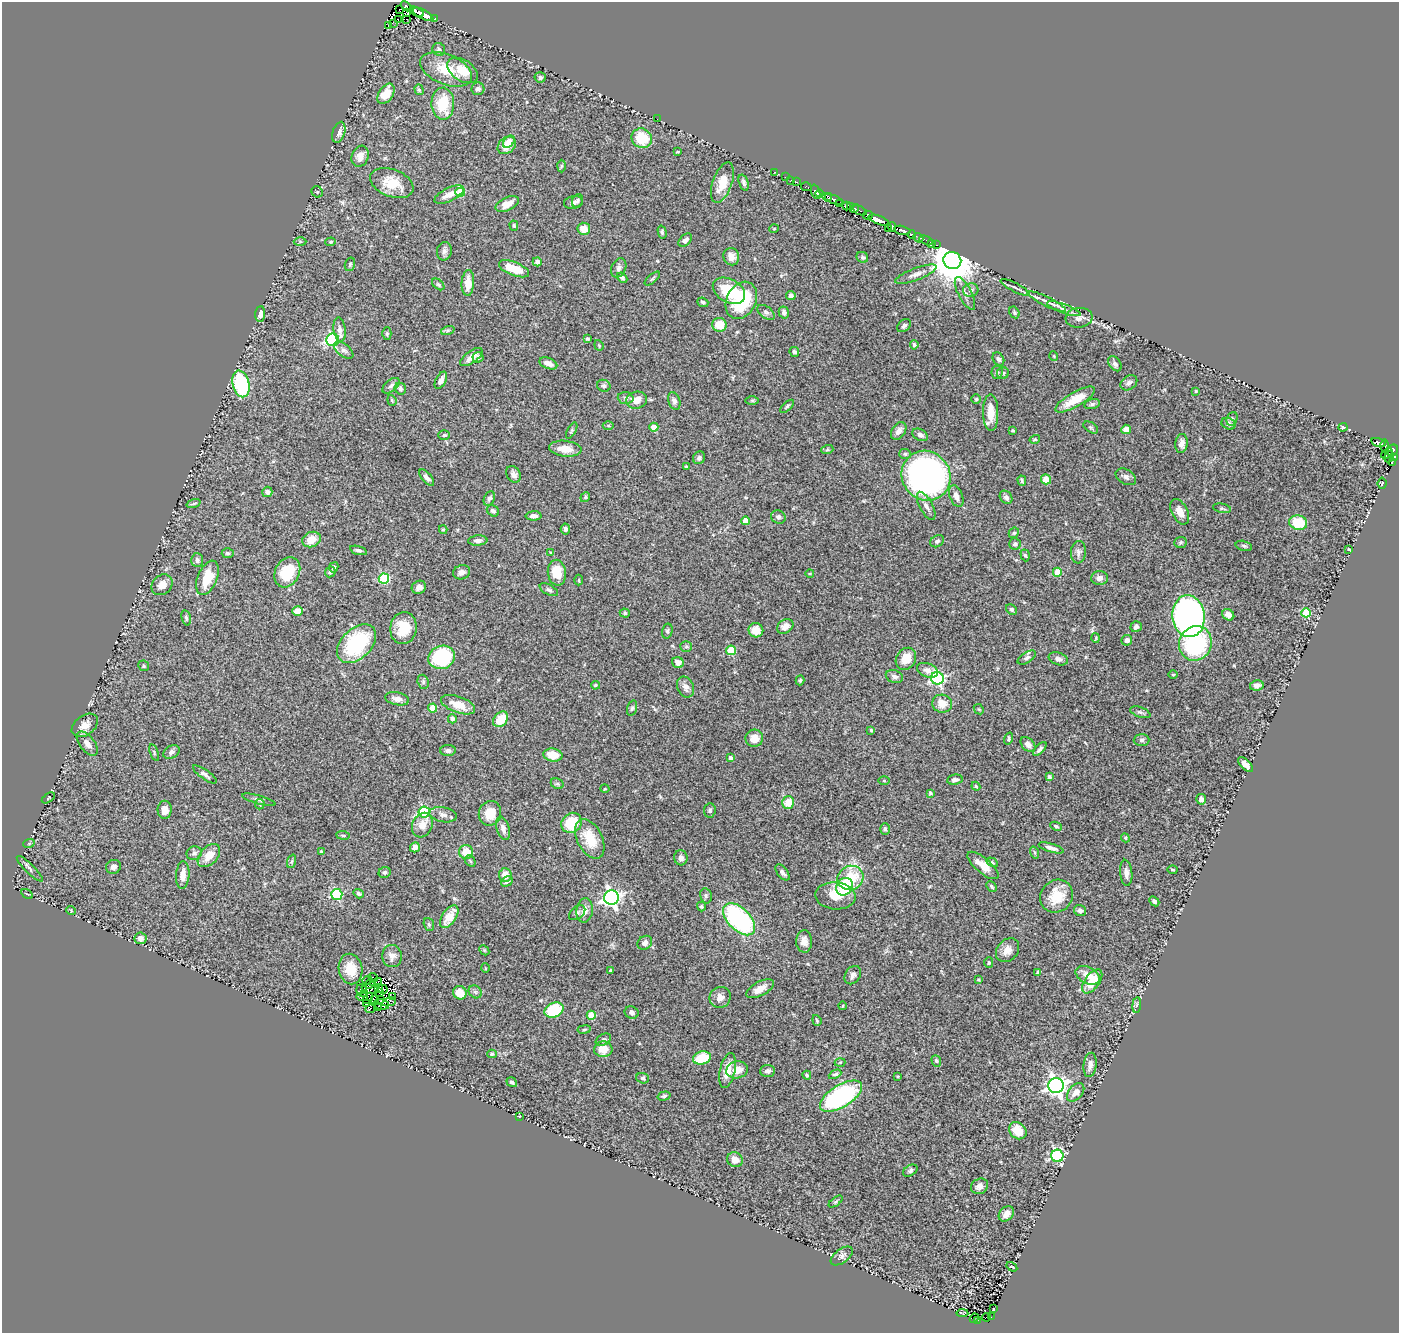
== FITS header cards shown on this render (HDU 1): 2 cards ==
NAXIS1  =                 1397
NAXIS2  =                 1331

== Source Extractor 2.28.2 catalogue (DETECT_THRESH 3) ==
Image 1397 x 1331 px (HDU 1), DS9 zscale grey, 1 PNG px = 1 image px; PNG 1401 x 1335 px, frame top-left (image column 1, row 1331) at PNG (2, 2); each listed source drawn as its Kron ellipse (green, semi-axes under 4 px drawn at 4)
Background 0.771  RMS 0.04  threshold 0.121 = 3 sigma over >= 5 px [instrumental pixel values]
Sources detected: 420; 10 with non-positive FLUX_AUTO (blend fragments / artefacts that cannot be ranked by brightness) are neither listed nor drawn; the other 410 listed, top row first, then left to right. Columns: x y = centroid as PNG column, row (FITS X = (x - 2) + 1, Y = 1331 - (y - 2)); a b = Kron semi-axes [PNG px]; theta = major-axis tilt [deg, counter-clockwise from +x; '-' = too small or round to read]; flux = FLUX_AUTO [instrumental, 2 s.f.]
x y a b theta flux
406 6 6 3 -41 190
399 9 2 2 - 64
417 12 8 2 -29 200
407 13 4 2 - 23
423 14 11 4 -28 890
434 18 3 3 - 99
406 19 3 2 - 12
398 20 3 2 - 24
393 23 3 2 - 1.8
388 26 3 2 - 99
439 49 7 6 - 7.4
446 69 27 15 -22 80
463 70 17 10 -34 46
540 77 5 5 - 6.9
478 89 6 6 - 9.6
419 90 5 4 - 5.1
386 94 11 7 56 47
443 104 16 11 -88 97
657 119 2 2 - 3.2
339 132 11 6 72 17
642 138 10 9 - 81
509 142 7 5 47 13
507 145 10 7 39 42
677 152 3 2 - 2.6
360 156 11 8 71 21
561 166 6 4 88 3.5
775 172 3 2 - 36
786 177 3 2 - 21
791 180 3 2 - 3.5
797 182 3 2 - 14
392 183 22 13 -22 59
722 183 21 9 70 55
744 183 8 4 -72 7
806 187 5 3 - 31
317 192 6 5 - 4.1
460 192 5 4 - 87
816 192 7 4 -72 450
449 194 16 6 26 22
820 194 4 3 - 320
828 198 4 3 - 170
832 199 12 4 -20 300
577 201 7 5 64 5.3
573 202 9 6 8 9.2
507 204 12 6 25 29
840 204 4 3 - 42
847 206 4 3 - 100
851 207 2 2 - 11
854 208 5 3 - 200
860 210 7 3 -26 140
868 215 5 3 - 310
879 220 11 4 -20 800
514 226 5 4 - 3.4
892 227 5 3 - 350
584 229 6 6 - 32
774 229 5 3 - 2
888 229 3 2 - 17
902 230 8 4 -14 520
662 232 6 4 -75 4.8
912 235 4 3 - 97
918 238 5 4 - 87
685 240 8 5 43 9.7
926 240 7 4 -27 29
300 242 6 4 -1 3.4
331 242 5 4 - 4.6
931 243 3 3 - 9.9
937 245 3 2 - 19
444 251 9 7 75 9.9
731 257 9 7 -69 17
862 257 6 5 - 5.7
952 260 9 8 - 11000
537 262 4 4 - 9
350 264 7 5 74 4.3
619 268 10 7 65 10
514 269 16 6 -21 51
916 274 22 6 21 18
622 278 6 4 -43 7
652 279 9 3 40 3.6
468 283 13 6 87 36
438 284 7 4 -41 4.6
1015 287 16 3 -27 7
971 290 7 6 - 9.6
729 291 17 11 -29 78
965 293 18 6 -62 16
791 295 4 4 - 8.7
741 300 19 14 62 170
1047 301 21 4 -26 16
703 302 5 4 - 5.6
1064 309 18 4 -20 13
766 312 10 5 -37 7.6
784 312 6 5 - 7.9
1014 312 6 5 - 3.8
260 314 8 5 86 13
1079 318 13 10 6 16
719 325 7 7 - 48
904 326 8 5 40 7.2
340 330 12 6 -82 15
448 330 7 4 19 4.5
387 333 6 4 -90 4.2
588 339 4 4 - 4.5
333 340 6 6 - 380
599 345 6 4 -69 3.2
914 345 4 4 - 4.4
344 350 11 6 -39 9.8
794 352 5 4 - 7.1
1054 356 5 3 - 2.2
471 357 13 6 36 20
478 357 5 5 - 6.6
998 359 7 5 -56 8.6
548 363 9 5 -21 17
1115 364 8 5 -53 7.6
997 372 6 5 - 5.7
1003 373 6 6 - 4.6
441 380 9 5 62 13
1129 383 9 6 35 9.3
241 384 13 8 -77 210
391 386 10 6 38 9.7
604 386 7 5 -24 6.7
400 389 6 5 - 5.8
1196 391 4 3 - 2.8
626 398 8 6 -4 6.6
976 399 4 4 - 3.4
392 400 5 4 - 3.1
636 400 10 8 11 29
752 400 6 4 0 3.1
1075 400 22 7 30 56
674 401 9 6 -71 9.6
1092 404 8 5 14 5.9
787 406 8 4 43 4.5
991 412 18 7 -89 46
1232 419 7 5 68 5.2
1228 424 7 5 -26 10
608 426 5 3 - 3
654 427 4 4 - 42
1091 427 8 5 -33 4.6
1343 427 4 4 - 3.3
1126 429 5 4 - 21
572 431 9 4 61 4.9
899 431 10 6 56 16
1013 431 4 3 - 3.4
444 435 6 5 - 4.3
920 435 8 5 -27 9.4
1035 439 5 3 - 2.9
1378 442 7 3 -16 110
1182 443 9 6 84 14
1385 446 6 3 -90 190
565 449 16 8 -6 30
827 450 6 4 18 3.5
1392 450 6 5 - 400
1387 453 6 4 40 180
905 454 6 5 - 5.1
1389 457 6 4 65 21
1395 457 4 2 - 27
699 458 6 6 - 6.4
1392 462 3 2 - 9.2
686 466 3 3 - 2.3
513 474 9 6 -63 14
926 476 25 24 - 1100
427 477 10 5 -49 12
1126 477 11 7 -31 10
1046 479 5 5 - 34
1022 481 5 3 - 4.2
1382 483 5 4 - 2.7
267 492 5 5 - 9.7
956 496 11 6 -69 16
585 497 5 4 - 3.4
1006 497 7 5 -49 9.6
489 499 7 5 64 6.7
193 504 7 3 19 3.6
926 506 15 6 -62 15
1222 508 9 4 -11 4.9
493 511 6 5 - 6.9
1180 512 14 8 -63 24
534 516 8 4 1 11
778 517 7 6 - 7.5
746 521 4 4 - 42
1298 523 9 7 -10 85
565 529 5 4 - 8.5
443 530 4 4 - 2.7
1014 533 5 4 - 4.4
311 540 9 7 21 34
478 541 9 5 4 9.9
937 541 7 5 31 6.8
1180 542 6 5 - 4.6
1015 544 6 5 - 7.1
1244 546 8 5 -14 5.3
1349 549 4 2 - 3.7
359 550 9 4 -16 6.6
551 552 4 3 - 3.1
1078 552 11 7 84 10
228 553 6 5 - 5.1
1025 555 6 4 -71 4.2
197 560 7 6 - 7.5
334 567 5 4 - 5.8
287 572 16 12 62 91
330 572 5 5 - 7.4
462 572 8 7 - 11
1057 572 4 4 - 60
557 573 13 9 -82 54
810 573 4 3 - 2
207 578 18 9 67 65
384 578 5 5 - 190
1100 578 8 7 - 12
579 580 5 3 - 2.5
162 585 11 9 43 23
419 587 7 6 - 14
549 590 10 5 -28 6.8
1011 609 6 4 -45 5.3
298 611 5 4 - 29
625 613 5 4 - 3.9
1306 613 5 4 - 110
1228 615 6 5 - 17
1189 616 21 16 -82 1100
186 618 8 4 -78 5.1
785 626 9 6 34 19
1136 627 6 5 - 9.2
403 628 16 13 82 65
756 630 7 7 - 35
667 631 7 5 76 4.9
1096 638 5 3 - 2.7
1127 640 5 5 - 10
1195 643 18 16 62 290
357 644 23 15 44 220
686 646 6 5 - 4.5
731 650 5 4 - 120
442 657 13 11 18 230
1027 658 10 5 32 8.5
906 659 12 9 55 41
1058 659 10 6 -17 9.4
678 663 6 5 - 20
144 666 5 5 - 4.3
927 670 11 7 -22 17
1173 675 4 3 - 2.5
894 677 9 6 -18 9.4
937 678 6 6 - 520
800 680 5 3 - 4
423 682 7 5 -71 5.1
595 685 4 3 - 3.3
1257 685 7 5 12 13
686 687 11 8 -66 16
397 699 12 6 -12 15
942 704 10 9 - 34
458 705 18 8 -20 45
433 708 4 4 - 49
632 708 8 5 74 5.3
979 709 5 4 - 3.3
1140 712 10 5 -18 7.5
452 719 4 4 - 8.4
501 719 9 6 50 56
85 725 14 10 37 23
871 730 4 4 - 3
754 738 9 8 - 32
1009 738 6 4 72 4.4
1141 740 8 6 1 7.2
87 744 14 7 -52 22
1028 744 9 6 -47 15
1040 749 8 4 48 7.4
448 750 8 5 0 8.4
154 752 8 4 -70 3.8
171 752 9 6 28 8.2
553 755 9 6 -9 46
730 758 4 3 - 12
1246 765 9 4 -44 14
205 774 14 4 -35 8.9
1049 777 4 3 - 5.9
955 780 8 5 9 9.3
884 781 6 4 -1 3
557 784 7 5 -28 4.9
976 786 4 4 - 3.2
605 789 4 3 - 2.1
930 793 4 3 - 4.3
48 798 7 3 35 2.3
1201 799 5 5 - 9
259 800 17 4 -15 8.2
788 803 6 6 - 40
260 804 5 5 - 4.1
165 810 9 7 88 22
710 810 7 6 - 6
424 812 6 5 - 290
490 813 12 11 - 47
443 815 14 7 -11 14
572 823 11 9 43 98
422 825 13 10 64 27
1056 826 6 4 -27 4.5
503 828 12 6 -74 14
885 829 6 5 - 5
343 835 6 3 -8 3.1
1125 838 4 4 - 3
590 839 21 12 -63 71
29 843 6 3 19 2.6
415 847 5 4 - 17
1051 848 13 4 -16 12
321 852 4 4 - 5.1
466 852 7 7 - 47
194 853 7 7 - 9
1035 853 6 3 -71 3.2
209 856 13 8 47 37
681 858 7 6 - 9.4
292 861 7 4 71 4.2
470 861 6 4 -48 5.2
992 862 6 4 -30 3.7
983 865 19 7 -40 33
114 867 8 6 24 9.9
30 869 17 4 -45 7.9
1173 870 5 3 - 2.9
385 872 6 5 - 6.4
782 872 9 5 -52 8.6
1126 873 13 6 -85 13
183 875 14 6 86 23
505 875 7 6 - 27
850 878 13 12 - 87
507 881 6 4 29 6.9
844 887 9 8 - 140
992 887 6 4 -47 4.1
27 894 6 2 -31 2.4
337 894 5 5 - 230
359 894 5 4 - 6.2
706 896 7 5 -78 5.5
835 896 20 13 -4 45
1057 896 17 15 46 65
611 898 7 7 - 980
1154 901 6 4 -44 6.2
701 907 5 4 - 4
71 910 5 3 - 2.2
585 910 12 8 82 21
1080 911 6 5 - 8.5
577 913 9 6 39 7.4
449 917 13 7 57 47
739 919 20 11 -45 390
429 924 7 5 -70 4.2
140 938 6 6 - 9.7
804 941 11 8 -87 18
645 943 8 6 39 11
484 950 6 4 -46 3.2
1007 950 13 10 48 24
392 956 11 9 -86 16
989 962 5 4 - 3.6
485 968 5 3 - 2.2
350 969 15 11 -78 51
611 970 3 3 - 7.3
1038 973 4 3 - 4.6
853 975 10 7 56 9.7
1088 975 13 8 -28 30
373 978 5 2 - 1.6
367 980 5 2 - 9.8
978 980 3 3 - 3.4
378 981 3 2 - 0.7
1092 981 14 7 54 51
370 984 5 2 - 1.6
370 989 8 3 -9 7.4
378 989 3 2 - 3.9
383 989 5 2 - 3.3
760 989 15 7 28 25
362 991 6 5 - 14
379 992 3 2 - 1.5
475 992 7 6 - 6.9
460 993 7 6 - 43
365 994 3 2 - 2.5
362 997 5 2 - 3.7
393 997 2 2 - 3.1
720 997 11 10 - 18
368 998 6 4 56 3.2
374 999 2 2 - 1.8
381 1000 2 2 - 6.2
389 1002 7 2 13 3.7
367 1004 3 2 - 7
381 1004 8 5 -13 4.4
1137 1005 8 4 82 5.4
842 1006 4 2 - 2.1
378 1008 3 2 - 6.6
370 1009 5 2 - 4.5
554 1010 10 7 23 120
632 1013 7 6 - 9
591 1015 4 4 - 77
817 1020 5 4 - 3.5
584 1029 7 3 9 3.2
603 1040 8 5 31 7.9
603 1049 9 8 - 39
492 1054 4 4 - 3.6
702 1058 9 6 16 79
936 1061 6 4 -69 4.2
840 1062 5 3 - 2.8
1090 1065 12 6 83 15
727 1070 17 7 78 38
737 1070 11 8 10 30
768 1071 7 6 - 9.9
835 1074 7 4 26 5.2
807 1075 4 4 - 4.3
897 1076 3 2 - 2.9
643 1078 6 5 - 5.4
512 1082 6 4 -36 6.1
1056 1086 8 7 - 1300
1076 1092 11 6 49 20
664 1096 7 4 16 4.9
841 1096 24 11 31 450
519 1116 2 2 - 1.8
1018 1131 9 8 - 48
1057 1156 6 6 - 440
735 1160 8 7 - 24
910 1171 8 5 33 6
980 1186 9 7 30 17
836 1202 8 4 39 4.2
1006 1214 8 6 46 19
842 1256 13 6 37 11
1012 1267 6 2 -32 2
994 1309 3 3 - 4.2
962 1313 6 2 -4 0.63
986 1317 4 2 - 5.2
991 1317 3 2 - 4.2
974 1318 5 2 - 12
977 1320 2 2 - 11
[10 non-positive-flux detections neither listed nor drawn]